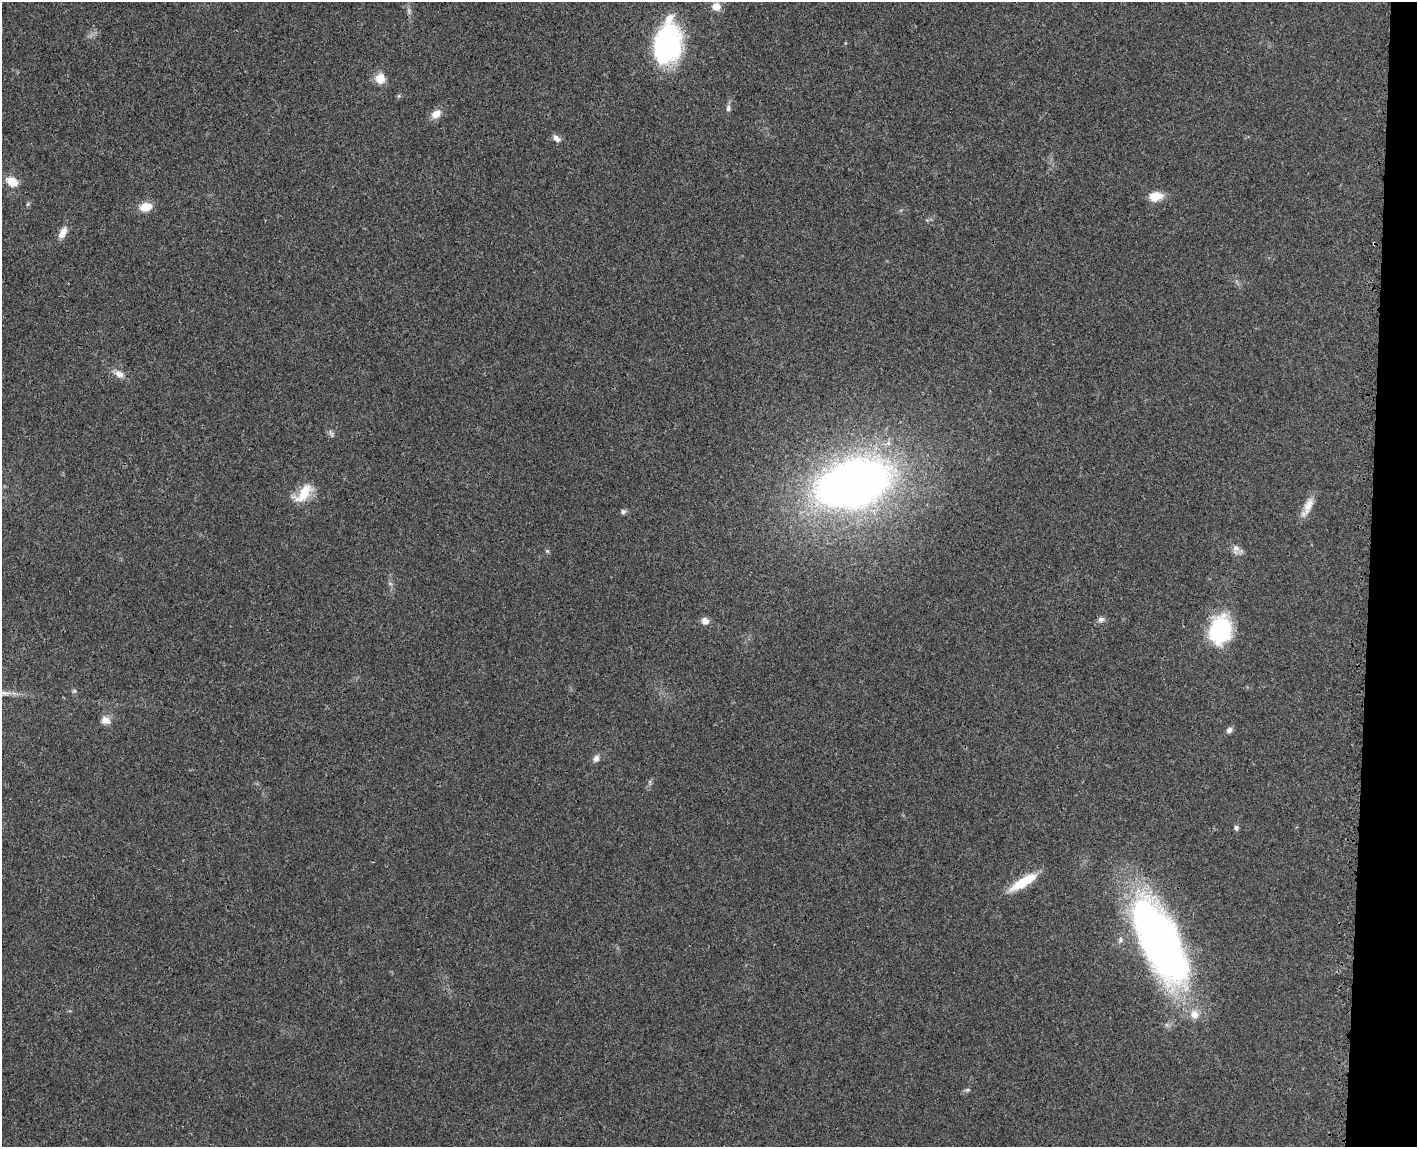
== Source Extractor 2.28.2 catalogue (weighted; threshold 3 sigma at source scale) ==
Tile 6 of 3 x 4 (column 3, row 2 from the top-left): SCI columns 3016-4430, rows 2373-3517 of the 4726 x 4742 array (HDU 1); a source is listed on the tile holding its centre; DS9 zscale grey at full resolution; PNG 1419 x 1149 px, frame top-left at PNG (2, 2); no overlay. Shown black and unused: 3% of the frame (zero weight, under 3 of 4 exposures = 8% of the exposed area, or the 3 px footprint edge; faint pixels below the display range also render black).
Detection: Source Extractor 2.28.2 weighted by HDU 2 'WHT'; one run over the whole footprint, this tile lists its part. Background 0.021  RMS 0.0034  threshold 0.0152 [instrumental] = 3 sigma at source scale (4.5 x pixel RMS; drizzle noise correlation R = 1.50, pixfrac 1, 0.05/0.05 arcsec/px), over >= 5 px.
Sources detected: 36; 1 too faint to see at this stretch — not listed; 3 inside a brighter listed object's ellipse — not listed separately; the other 32 listed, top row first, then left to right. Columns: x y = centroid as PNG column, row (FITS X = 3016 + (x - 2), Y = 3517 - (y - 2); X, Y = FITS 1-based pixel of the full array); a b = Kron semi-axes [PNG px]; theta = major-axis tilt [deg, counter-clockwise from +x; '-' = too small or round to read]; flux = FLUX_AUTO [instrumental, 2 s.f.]
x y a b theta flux
716 6 10 10 - 3.3
666 44 39 27 80 54
380 78 9 8 - 6.2
728 108 10 6 -86 1.1
436 114 13 9 39 3.3
557 138 11 7 -43 1.7
12 182 15 11 -32 4.7
1155 196 15 10 8 5.7
145 207 12 8 11 5.9
927 220 5 5 - 0.45
63 233 16 8 61 3.2
119 374 14 9 -36 2.7
331 433 11 6 -55 0.97
888 443 6 6 - 1.2
854 484 58 35 17 310
304 493 29 14 44 8.3
1307 507 29 9 64 4.4
623 512 8 6 32 0.89
1237 550 16 11 -48 2.3
547 551 6 5 - 0.51
390 583 6 4 -20 0.57
1101 619 10 7 6 1.2
705 621 8 8 - 2.3
1221 630 26 20 78 36
74 691 6 6 - 0.61
105 720 13 10 -24 2.6
1229 730 8 6 56 1.3
596 758 10 8 61 1.7
1236 828 6 5 - 0.85
1023 882 33 9 31 11
1159 941 99 38 -65 180
967 1090 8 5 -6 0.61
Overlapping masked pixels (flux is a lower limit): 2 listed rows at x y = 12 182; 1159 941